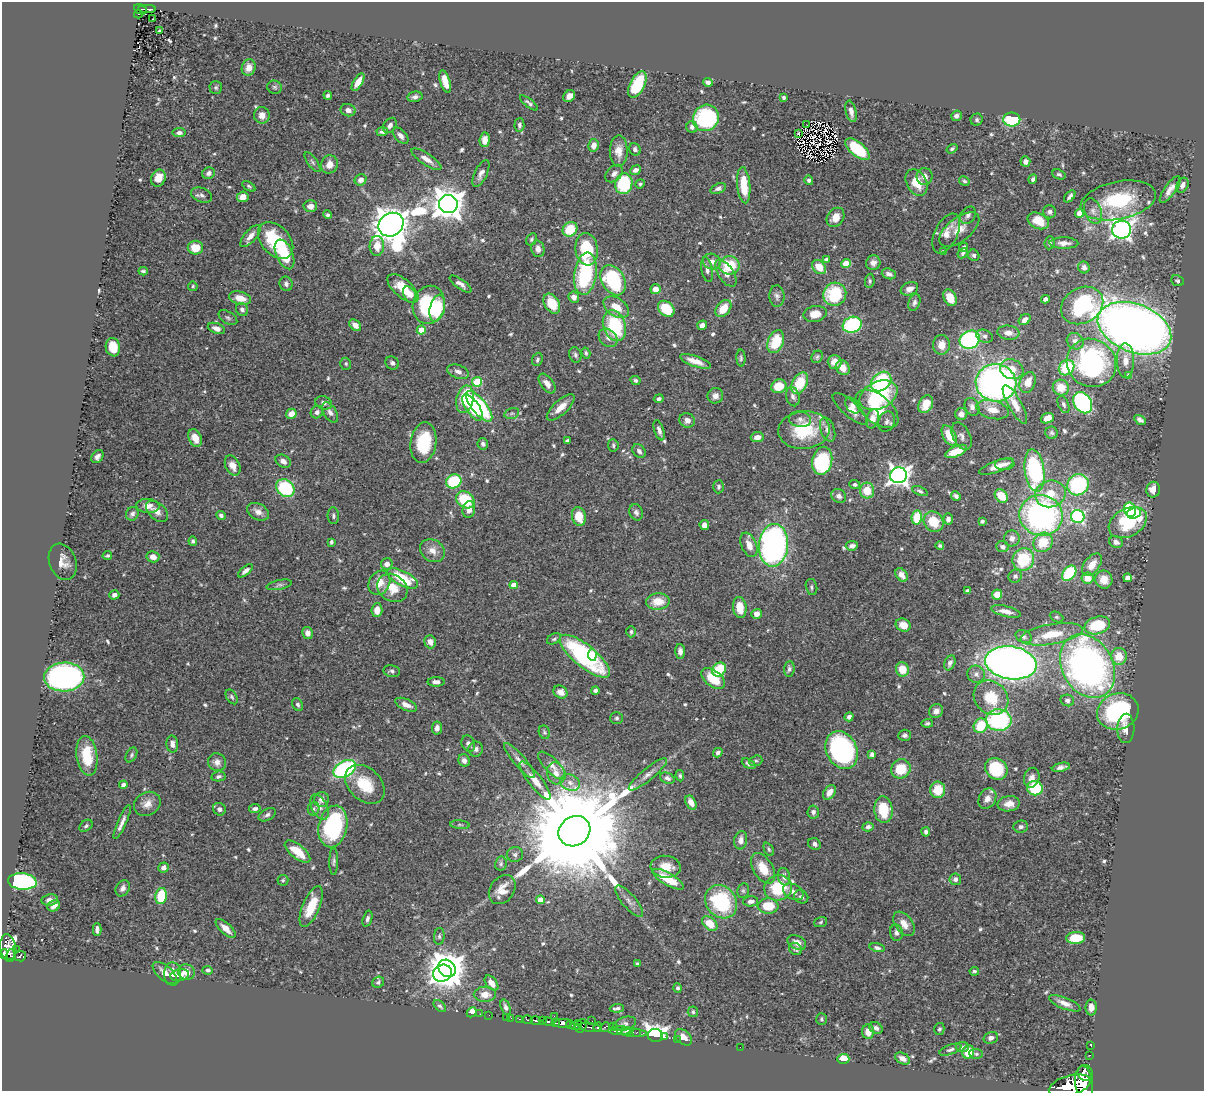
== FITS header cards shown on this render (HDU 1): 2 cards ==
NAXIS1  =                 1202
NAXIS2  =                 1089

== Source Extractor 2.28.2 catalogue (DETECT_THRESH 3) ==
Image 1202 x 1089 px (HDU 1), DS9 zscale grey, 1 PNG px = 1 image px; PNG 1206 x 1093 px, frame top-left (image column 1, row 1089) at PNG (2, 2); each listed source drawn as its Kron ellipse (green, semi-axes under 4 px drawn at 4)
Background 0.62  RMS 0.017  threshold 0.0525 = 3 sigma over >= 5 px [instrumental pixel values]
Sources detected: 627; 3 with non-positive FLUX_AUTO (blend fragments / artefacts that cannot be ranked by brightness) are neither listed nor drawn; of the other 624, the 500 brightest by FLUX_AUTO listed and drawn (124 fainter detections omitted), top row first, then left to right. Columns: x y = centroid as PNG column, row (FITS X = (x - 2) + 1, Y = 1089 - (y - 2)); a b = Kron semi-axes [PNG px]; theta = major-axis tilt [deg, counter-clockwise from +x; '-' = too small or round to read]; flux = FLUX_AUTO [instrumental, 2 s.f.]
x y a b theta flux
140 9 6 4 -28 56
147 9 9 2 1 69
138 14 4 2 - 5.1
153 19 3 2 - 2
159 31 4 3 - 2
249 68 8 7 - 10
358 82 10 4 59 13
445 82 11 5 -73 15
708 82 5 4 - 4
637 84 14 7 64 62
216 87 6 6 - 2.3
275 87 7 6 - 2.6
328 95 4 3 - 2.4
569 96 7 5 49 7.5
415 97 7 5 11 4.3
784 97 3 3 - 2.1
529 103 11 3 -38 3
348 110 7 6 - 6.6
851 111 11 5 -77 6.6
262 115 8 8 - 10
956 116 5 5 - 4.1
706 118 13 12 - 120
977 120 6 6 - 2.5
1012 120 8 7 - 69
390 125 8 6 52 4.5
519 125 7 5 87 2.8
807 125 2 2 - 2.6
692 127 6 5 - 4.8
382 131 5 4 - 4
179 133 6 4 7 4.2
798 134 4 3 - 2.7
401 136 10 5 -49 5
485 140 7 5 86 10
594 145 6 5 - 9.9
635 149 6 5 - 3.3
857 149 14 7 -40 63
952 149 6 4 33 2.2
619 151 15 9 89 14
426 159 17 5 -33 8.8
313 162 12 4 -55 3.2
1025 162 5 5 - 4.8
329 164 9 8 - 11
635 170 6 4 24 4.8
209 173 6 5 - 4.4
481 173 14 6 64 6.7
614 173 10 7 44 5.7
1059 174 7 4 -22 2.6
925 177 8 8 - 7.1
158 178 9 7 68 16
1033 179 5 4 - 3.4
361 180 6 5 - 7.1
809 180 5 4 - 3.2
964 181 5 4 - 2.1
917 182 14 9 -61 24
624 184 10 8 82 69
640 184 5 4 - 2.3
744 185 18 6 -85 35
1182 185 8 5 65 5.1
249 186 7 4 -32 2.1
718 188 8 5 22 3.6
1170 189 16 5 54 8.1
202 195 11 7 -22 4.7
1070 196 7 3 50 3.9
243 197 6 5 - 9.1
1118 200 38 19 11 82
448 204 9 9 - 1900
310 206 7 6 - 7.6
1093 211 13 8 -69 8.1
1050 212 6 6 - 3.8
1080 213 4 4 - 20
327 215 4 4 - 2.3
968 215 9 7 54 4.7
835 217 10 8 55 13
1038 221 11 7 -27 22
391 225 13 11 34 3300
570 229 8 7 - 38
959 229 23 11 38 19
1121 230 9 9 - 670
946 233 21 11 64 14
250 236 14 6 49 8.3
532 239 6 5 - 2.3
276 240 21 14 -47 67
1050 243 6 5 - 2.7
1064 243 14 5 -1 6.5
377 246 10 7 89 16
964 247 4 4 - 3.7
195 248 7 7 - 22
538 249 8 6 -76 7.2
587 249 16 11 -82 58
943 252 4 3 - 3.3
962 253 5 4 - 2.3
285 254 16 8 -66 52
974 255 6 5 - 2.8
826 260 4 4 - 4
712 262 9 7 -21 7.7
873 263 7 7 - 5.6
846 264 4 4 - 27
729 265 10 9 - 42
819 267 8 6 -46 19
1084 267 6 5 - 4.6
707 270 12 5 -79 5.5
143 271 4 3 - 2.3
726 273 16 7 -56 9.8
585 274 21 11 82 110
889 274 7 5 -19 5.5
613 280 16 11 -59 120
870 281 7 5 84 2.3
1178 281 6 5 - 2.1
286 284 7 6 - 4.3
461 284 13 5 -35 5.7
193 286 5 4 - 2.3
403 288 19 9 -41 30
655 289 5 5 - 11
909 289 9 6 22 7.7
835 294 12 11 - 71
410 295 9 6 -57 5.9
777 296 11 7 -87 4.5
574 297 6 5 - 6.3
240 298 11 6 -15 13
950 298 9 6 -64 17
1045 299 4 4 - 7
914 302 9 5 72 3.5
552 304 11 7 -59 31
429 305 19 16 76 88
1082 305 22 17 30 110
616 307 14 9 -33 19
437 308 14 7 76 55
242 309 7 5 -57 3.8
666 309 9 7 -42 44
723 309 10 6 51 20
815 314 12 8 9 14
228 318 10 6 -32 3.1
1025 320 6 5 - 6.6
355 325 7 5 -43 7.1
702 325 5 4 - 6.1
852 325 9 8 - 120
614 326 16 11 -71 78
216 328 9 5 -21 5.9
1134 328 38 24 -21 1400
421 330 4 4 - 22
1008 333 11 7 -6 7.7
984 336 9 6 -20 3.9
608 338 10 8 -43 6
970 340 10 8 29 160
1075 341 9 7 -36 6.1
776 342 12 7 66 42
941 345 10 8 87 13
113 347 9 7 -80 24
586 353 5 4 - 2.1
575 355 8 6 -74 3.2
817 357 6 5 - 2.3
741 358 8 4 -87 2.4
537 359 7 5 70 2.8
695 361 16 5 -19 14
1125 361 17 8 -89 11
835 362 7 7 - 13
392 363 7 6 - 3.6
1091 363 25 23 -35 210
346 364 6 5 - 2.2
843 368 7 6 - 12
1067 368 8 7 - 48
1012 369 12 10 -20 17
458 372 11 6 -20 5.8
1129 376 4 4 - 8.1
635 380 5 4 - 2.5
477 382 5 5 - 58
881 382 11 8 42 81
1028 382 11 7 66 14
547 383 11 6 -53 8.2
800 383 12 7 61 37
996 383 20 18 -11 470
779 386 8 6 23 25
1061 388 8 7 - 16
879 395 20 13 26 90
715 396 8 7 - 6
793 397 10 6 -75 4.1
465 399 14 8 78 47
659 399 5 4 - 2.8
324 403 8 6 -20 4.5
1083 403 11 8 -57 170
926 404 9 6 63 15
1015 404 22 6 -60 15
1063 404 9 5 -66 3.3
853 405 9 6 -50 4.8
479 406 19 7 -51 130
472 407 15 6 -56 38
561 407 17 7 43 14
972 407 9 7 -63 4.9
850 409 22 8 -41 11
877 409 25 14 -39 31
992 410 16 9 -14 14
317 412 6 6 - 3.8
330 412 11 6 -59 5.4
512 413 7 5 17 2.2
291 414 5 5 - 10
961 414 6 6 - 6.8
1047 418 7 5 19 11
800 419 11 7 -10 5.1
873 419 10 6 75 10
687 420 8 7 - 6.3
1140 420 6 4 -33 4.4
887 422 10 8 69 4.9
659 430 10 4 -72 4.8
804 430 26 19 5 57
828 430 12 7 -71 6.3
1052 433 6 6 - 2.4
949 435 11 6 -62 24
961 436 15 8 -64 6.4
757 437 6 5 - 8
195 438 9 6 -66 14
567 441 4 3 - 2.2
423 443 20 13 82 58
483 444 6 5 - 3.6
613 445 6 5 - 2.5
639 451 7 6 - 3.8
956 451 11 5 22 26
97 457 7 5 54 4.7
283 461 8 6 -31 5
822 461 14 10 78 87
1005 464 10 5 4 4.9
233 466 10 7 -63 11
997 467 18 5 19 11
1035 471 21 9 -82 160
898 475 8 8 - 710
454 481 8 7 - 56
855 484 5 4 - 2.6
1078 485 11 10 - 120
718 487 6 5 - 2.7
285 488 10 8 -42 82
867 490 8 7 - 26
1153 490 8 7 - 14
920 491 8 4 -22 2.4
1050 494 15 13 15 29
839 496 8 6 -34 4.9
956 496 5 4 - 3.4
1001 496 7 6 - 22
465 500 10 8 -36 55
148 506 11 7 -5 9.6
469 509 8 6 78 8.5
1130 510 7 6 - 47
157 511 13 8 -42 8.5
258 512 11 8 -28 8.9
636 512 8 6 -67 3.7
1134 513 7 5 19 43
132 514 7 6 - 4.4
1041 515 22 20 -18 320
221 516 5 4 - 3.7
333 516 8 5 -86 2.9
579 516 9 6 -78 21
1078 516 7 6 - 180
917 517 7 5 81 34
948 519 5 4 - 5.2
982 521 4 3 - 2.4
934 522 11 9 -52 30
1128 523 20 14 29 82
704 525 5 4 - 6.6
1012 538 8 8 - 6.3
193 541 4 4 - 2.7
331 542 4 3 - 2.4
1043 542 10 9 - 32
1116 542 7 5 -28 5.5
749 545 13 7 -67 13
773 545 21 14 85 370
852 546 6 4 6 4.5
940 546 4 3 - 2.2
1003 547 6 5 - 4.1
432 551 13 10 -35 11
107 556 5 3 - 2.1
153 557 6 5 - 8.7
1023 559 11 10 - 53
63 562 19 13 -70 14
387 564 6 5 - 7.1
1092 565 13 7 51 16
246 571 9 4 39 5
1069 573 8 6 51 75
901 575 7 5 -54 7.7
1015 576 7 6 - 3.2
403 578 17 7 -27 54
1087 578 6 5 - 18
1127 578 4 4 - 7.1
1104 580 9 8 - 15
379 583 13 10 60 15
279 585 13 5 12 3.2
514 585 4 4 - 15
811 587 8 5 -78 2.7
392 588 16 13 -35 22
967 591 4 3 - 4.6
997 594 5 5 - 13
114 595 5 4 - 5
658 601 12 8 2 20
740 607 10 6 -82 20
377 610 7 5 85 11
1006 611 15 5 -13 8.3
756 614 5 5 - 7.2
1056 617 7 5 -25 2.1
903 625 8 6 -25 14
1097 625 13 8 16 52
631 632 5 5 - 2.5
308 633 6 5 - 6.5
1052 634 31 10 10 34
1024 637 8 6 -25 3.4
554 639 7 5 29 2.3
430 642 6 5 - 9.4
680 651 7 5 -89 5.3
592 655 5 4 - 14
585 656 31 11 -39 160
1119 656 8 8 - 21
950 663 8 5 66 4.5
1011 663 26 16 -9 1000
1087 666 33 25 -62 570
719 669 7 6 - 49
789 669 8 5 85 3.2
902 669 7 6 - 20
392 671 8 6 -11 3.4
976 674 9 8 - 5.2
64 677 20 14 3 340
713 678 13 8 -37 31
436 682 8 5 1 5.6
595 690 4 4 - 3.9
560 692 7 6 - 8.4
232 697 8 5 -58 2.4
991 698 18 16 -45 39
1067 700 7 6 - 3.5
298 705 7 5 -61 2.9
406 705 12 5 -23 7.8
936 711 7 6 - 7.2
1118 711 21 18 19 140
849 717 4 4 - 4.5
617 718 6 6 - 2.6
999 720 13 11 -2 140
927 723 6 4 4 2.1
981 726 8 6 55 40
437 728 6 5 - 5.6
1126 728 14 8 88 9.5
544 732 7 5 -66 2.2
904 735 6 5 - 3.3
468 743 8 6 -70 4.5
172 744 8 5 -85 5.5
476 749 7 7 - 4.4
842 750 19 15 -63 200
718 753 5 4 - 3.5
872 754 4 4 - 6.2
131 755 8 5 62 2.8
87 756 20 10 -82 40
464 760 6 5 - 6.1
519 760 23 5 -49 7.9
756 761 7 5 19 2.1
217 762 9 8 - 7.9
749 764 7 4 -29 3.5
552 766 18 7 -45 9.1
1061 767 9 4 13 5.7
345 769 12 7 29 180
901 769 10 9 - 31
996 769 12 10 -41 69
556 773 11 9 -74 11
648 774 24 6 39 9.1
218 776 7 5 9 2.9
680 776 5 4 - 2.3
667 778 7 5 -22 4.2
1032 778 10 7 75 7.2
535 781 23 6 -52 15
570 783 10 7 -25 7.6
365 784 22 16 -44 37
123 785 4 4 - 5.6
1035 788 8 7 - 50
938 790 8 7 - 26
829 792 8 5 52 9.8
987 799 11 8 59 9.3
321 800 8 7 - 6.4
691 803 7 5 -61 9.9
147 804 14 11 31 12
1009 804 11 7 8 11
319 807 13 7 -65 6.9
255 808 6 4 7 3.5
219 809 6 6 - 4.2
314 809 6 5 - 2.4
883 810 13 9 -85 40
813 812 6 5 - 4.2
267 815 9 5 30 4
122 822 18 4 66 7.5
460 825 10 4 -5 2.6
86 826 7 5 38 2.4
333 826 21 14 78 140
868 827 5 4 - 3.9
1021 827 7 6 - 3.8
574 831 16 14 36 45000
926 832 4 4 - 3.5
741 840 9 6 80 8
814 844 6 5 - 4.6
769 849 7 4 -64 2.1
297 852 15 7 -38 26
515 855 8 7 - 4
334 861 13 4 90 3.2
501 864 7 6 - 2.6
163 867 5 5 - 5
666 867 15 11 -4 18
763 868 17 9 -59 24
784 877 9 6 -77 6.2
668 879 17 6 -30 32
955 879 6 5 - 3.6
283 880 5 5 - 2
22 881 14 8 -5 200
123 888 8 6 58 5.1
778 888 14 12 21 58
502 890 16 12 54 16
743 891 7 5 77 2.6
793 892 11 7 -28 7
161 896 8 5 78 51
801 897 7 6 - 3.5
49 900 8 5 8 4.4
540 900 4 4 - 12
629 901 20 7 -49 7.6
751 901 7 5 2 5.1
721 902 18 15 -51 100
54 906 7 5 30 5.5
768 906 10 7 -3 31
311 907 22 8 68 32
367 919 8 4 73 3.5
821 922 7 5 19 2
710 924 9 6 -42 20
904 924 14 8 -54 12
226 928 12 5 -43 11
97 930 6 3 -88 4.2
896 933 8 6 -79 5
439 936 8 5 84 2.7
1076 938 9 6 4 32
797 942 10 6 -27 9.2
8 948 14 8 -81 490
877 948 7 4 -13 3.7
16 949 2 2 - 23
795 949 7 5 -37 3
4 954 5 4 - 200
11 954 6 3 62 150
20 956 6 5 - 120
637 964 4 3 - 2.1
447 968 9 8 - 2400
208 970 5 4 - 2.1
974 971 4 3 - 2.4
186 972 8 7 - 13
165 973 14 7 -41 8.8
442 973 9 8 - 480
173 974 11 8 -89 11
180 975 9 6 10 6.3
378 982 6 5 - 2.8
491 983 9 5 -51 11
678 988 5 4 - 2.5
485 994 11 7 0 13
1065 1003 17 5 -22 8.7
440 1006 7 4 -42 2.6
506 1007 8 4 -70 4
1091 1007 8 5 -88 8.1
617 1008 7 3 4 3
472 1012 5 4 - 27
693 1012 5 5 - 2.6
480 1014 2 2 - 2.2
489 1015 2 2 - 3.7
554 1016 2 2 - 5.8
506 1017 2 2 - 3
511 1018 2 2 - 4.6
519 1019 3 2 - 45
822 1019 6 5 - 2.2
528 1020 5 3 - 100
536 1021 5 3 - 170
542 1021 3 3 - 160
548 1021 5 3 - 210
592 1021 2 2 - 12
556 1023 4 3 - 86
563 1023 8 4 4 400
624 1024 12 6 17 4.5
570 1025 4 2 - 130
576 1025 6 4 24 76
581 1026 7 5 64 180
590 1027 11 3 -7 220
598 1027 5 3 - 150
605 1027 5 4 - 65
614 1027 3 3 - 34
876 1028 7 5 -29 3.9
939 1029 6 5 - 2.2
619 1031 11 3 0 380
627 1031 5 3 - 150
637 1032 3 2 - 29
868 1032 7 6 - 13
632 1033 15 3 -5 110
655 1036 7 6 - 530
665 1037 3 2 - 6.3
683 1037 10 6 -44 9
991 1038 7 5 17 3.7
677 1039 2 2 - 5.4
1091 1046 3 2 - 4.7
740 1047 2 2 - 78
962 1047 6 5 - 2.5
950 1050 11 5 20 3.4
968 1052 7 6 - 22
976 1054 7 5 -3 2.3
1090 1055 3 2 - 3
903 1058 8 5 -30 7.3
843 1059 6 5 - 18
1085 1073 8 7 - 430
1084 1083 17 9 -83 1800
1070 1086 21 10 16 2500
At the frame edge (FLAGS 8, measured only in part): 1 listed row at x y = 1084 1083
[124 fainter detections neither listed nor drawn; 3 non-positive-flux detections neither listed nor drawn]